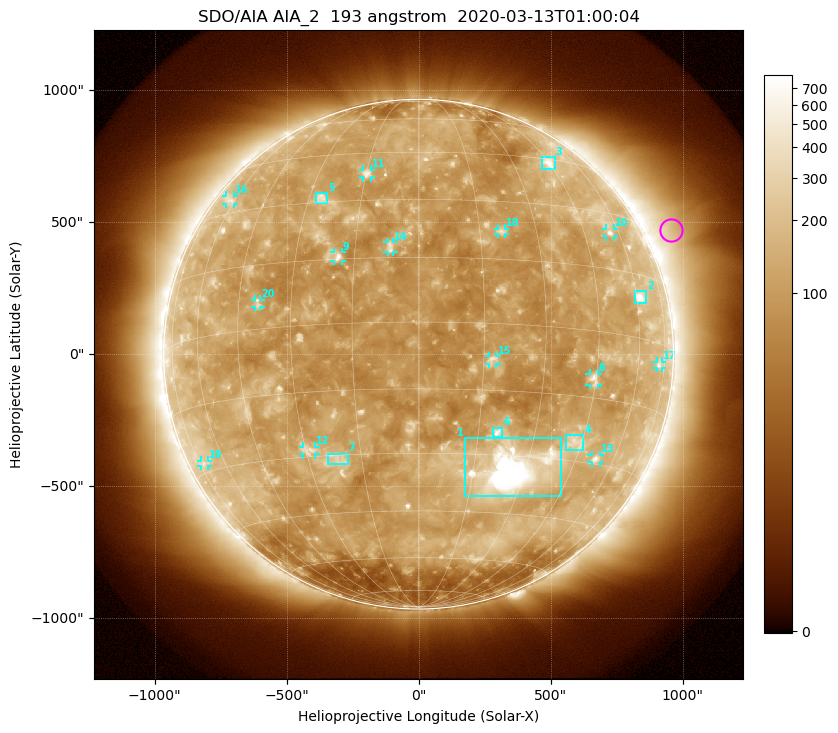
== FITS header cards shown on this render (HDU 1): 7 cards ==
TELESCOP= 'SDO/AIA'
INSTRUME= 'AIA_2'
WAVELNTH=                  193
WAVEUNIT= 'angstrom'
DATE-OBS= '2020-03-13T01:00:04.84'
CTYPE1  = 'HPLN-TAN'
CTYPE2  = 'HPLT-TAN'

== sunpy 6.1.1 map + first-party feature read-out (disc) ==
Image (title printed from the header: SDO/AIA AIA_2  193 angstrom  2020-03-13T01:00:04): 1024 x 1024 px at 2.4 arcsec/px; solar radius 966 arcsec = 402 px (full disc in frame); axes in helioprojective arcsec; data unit not stated in the header (colour bar unlabelled)
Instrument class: DISC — disc imager (sunpy class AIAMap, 193 A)
Bright regions (active regions / flare kernels): reference = the median radial profile (limb darkening/brightening removed); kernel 9 px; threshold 5 sigma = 172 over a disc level ~108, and >= 1.15x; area >= 12 px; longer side >= 10 px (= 24 arcsec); searched inside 0.97 R_sun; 21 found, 20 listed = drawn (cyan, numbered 1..; 13 of them under ~33 arcsec drawn as corner ticks so the feature stays visible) (cap 20 boxes per figure: the strongest are kept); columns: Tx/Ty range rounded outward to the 5 arcsec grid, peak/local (2 s.f.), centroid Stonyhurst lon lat
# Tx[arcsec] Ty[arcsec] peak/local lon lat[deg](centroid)
1 175..540 -540..-320 18 +26 -33
2 815..865 190..240 8.6 +62 +10
3 465..515 700..750 4.8 +45 +44
4 560..625 -365..-305 3.6 +43 -26
5 -390..-345 570..610 3.9 -26 +31
6 280..320 -315..-275 5.4 +20 -25
7 -345..-265 -420..-375 3.3 -21 -31
8 645..680 -115..-75 4.9 +44 -11
9 -320..-290 350..390 5.8 -19 +16
10 710..740 445..475 4.5 +55 +24
11 -210..-180 670..700 4.4 -15 +38
12 -440..-390 -380..-350 3.4 -29 -28
13 655..690 -410..-380 4.4 +52 -29
14 -120..-95 385..425 4 -7 +17
15 265..295 -35..-5 4 +17 -8
16 -730..-700 565..600 2.6 -63 +34
17 900..925 -55..-25 2.7 +71 -5
18 300..330 455..475 3.2 +21 +22
19 -825..-800 -425..-400 2.4 -72 -28
20 -620..-600 180..210 3.1 -39 +6
Off-limb structures (1.02-1.3 R_sun): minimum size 162 px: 4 found; the strongest spans PA ~270..315 deg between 1.02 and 1.3 R_sun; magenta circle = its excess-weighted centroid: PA ~295 deg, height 1.1 R_sun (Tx ~955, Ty ~470 arcsec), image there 2.4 x the reference